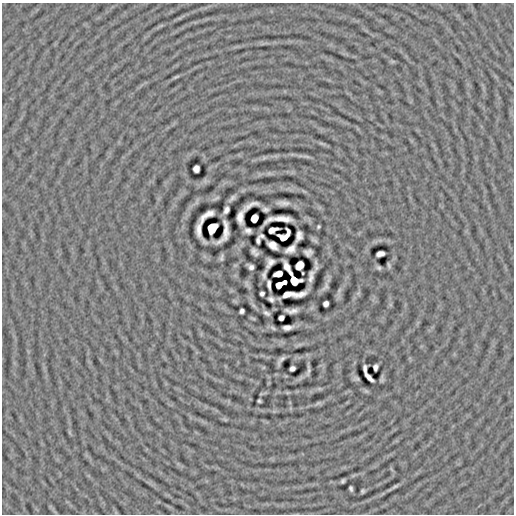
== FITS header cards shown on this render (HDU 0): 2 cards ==
NAXIS1  =                  512
NAXIS2  =                  512

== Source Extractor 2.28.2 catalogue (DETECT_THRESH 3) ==
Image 512 x 512 px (HDU 0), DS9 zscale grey, 1 PNG px = 1 image px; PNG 516 x 516 px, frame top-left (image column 1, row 512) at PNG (2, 3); no overlay
Background -4.38e-05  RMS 0.0063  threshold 0.019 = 3 sigma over >= 5 px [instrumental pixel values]
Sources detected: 69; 2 with non-positive FLUX_AUTO (blend fragments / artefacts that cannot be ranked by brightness) are not listed; the other 67 listed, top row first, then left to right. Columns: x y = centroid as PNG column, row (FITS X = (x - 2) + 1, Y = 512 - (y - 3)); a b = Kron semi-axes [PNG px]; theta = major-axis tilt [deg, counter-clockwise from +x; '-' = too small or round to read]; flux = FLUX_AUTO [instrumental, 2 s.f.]
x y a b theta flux
176 77 11 4 25 0.77
322 144 11 3 -15 0.88
306 156 12 3 -15 1.1
264 158 7 4 19 0.81
196 169 6 5 - 1.8
232 198 12 5 45 1.3
283 203 10 4 -3 1.9
252 204 15 4 23 1.5
265 209 5 3 - 0.97
226 210 7 4 63 1.5
206 216 16 6 35 2
240 217 14 6 79 1.9
254 218 6 5 - 4.5
282 219 17 5 -4 4
318 227 4 3 - 0.51
212 228 9 7 58 0.43
199 229 21 6 -73 0.07
272 230 8 4 20 1.9
248 231 6 4 -10 1.5
262 236 5 3 - 0.56
299 236 10 6 75 1.7
258 241 7 3 89 0.91
272 245 9 6 -35 2.7
290 249 9 6 31 2.5
253 251 5 5 - 1.2
308 252 7 6 - 1.4
380 254 7 4 15 2.1
222 257 9 4 75 0.89
270 263 10 5 56 1.5
300 265 7 6 - 3.9
389 265 5 2 - 0.63
251 267 5 4 - 1.3
287 267 10 5 -66 2
379 268 5 4 - 0.8
291 273 5 3 - 0.77
303 273 3 2 - 0.32
264 274 8 3 78 1.2
278 274 8 5 15 2.4
311 276 11 4 78 2
294 280 9 7 -17 0.32
284 282 4 4 - 1.9
269 285 8 3 -84 1
279 285 6 5 - 2.5
325 286 14 6 57 1.3
262 294 4 4 - 1
292 294 23 5 3 4.3
271 299 6 4 -30 1.2
326 304 5 5 - 1.6
242 311 5 4 - 1.1
291 311 12 4 0 2.1
266 313 6 3 -31 1
281 318 5 4 - 2
287 327 8 4 5 2
273 328 9 4 -32 0.77
281 360 10 3 53 1.4
375 367 6 4 82 1.1
292 368 5 4 - 1.6
365 369 8 3 -85 1.3
308 372 8 2 77 0.86
368 377 11 4 -45 2
356 379 5 3 - 0.72
259 401 4 3 - 0.6
318 403 10 5 24 0.87
343 481 4 4 - 0.78
395 486 9 4 30 0.84
351 488 5 3 - 0.81
362 491 4 3 - 0.66
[2 non-positive-flux detections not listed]